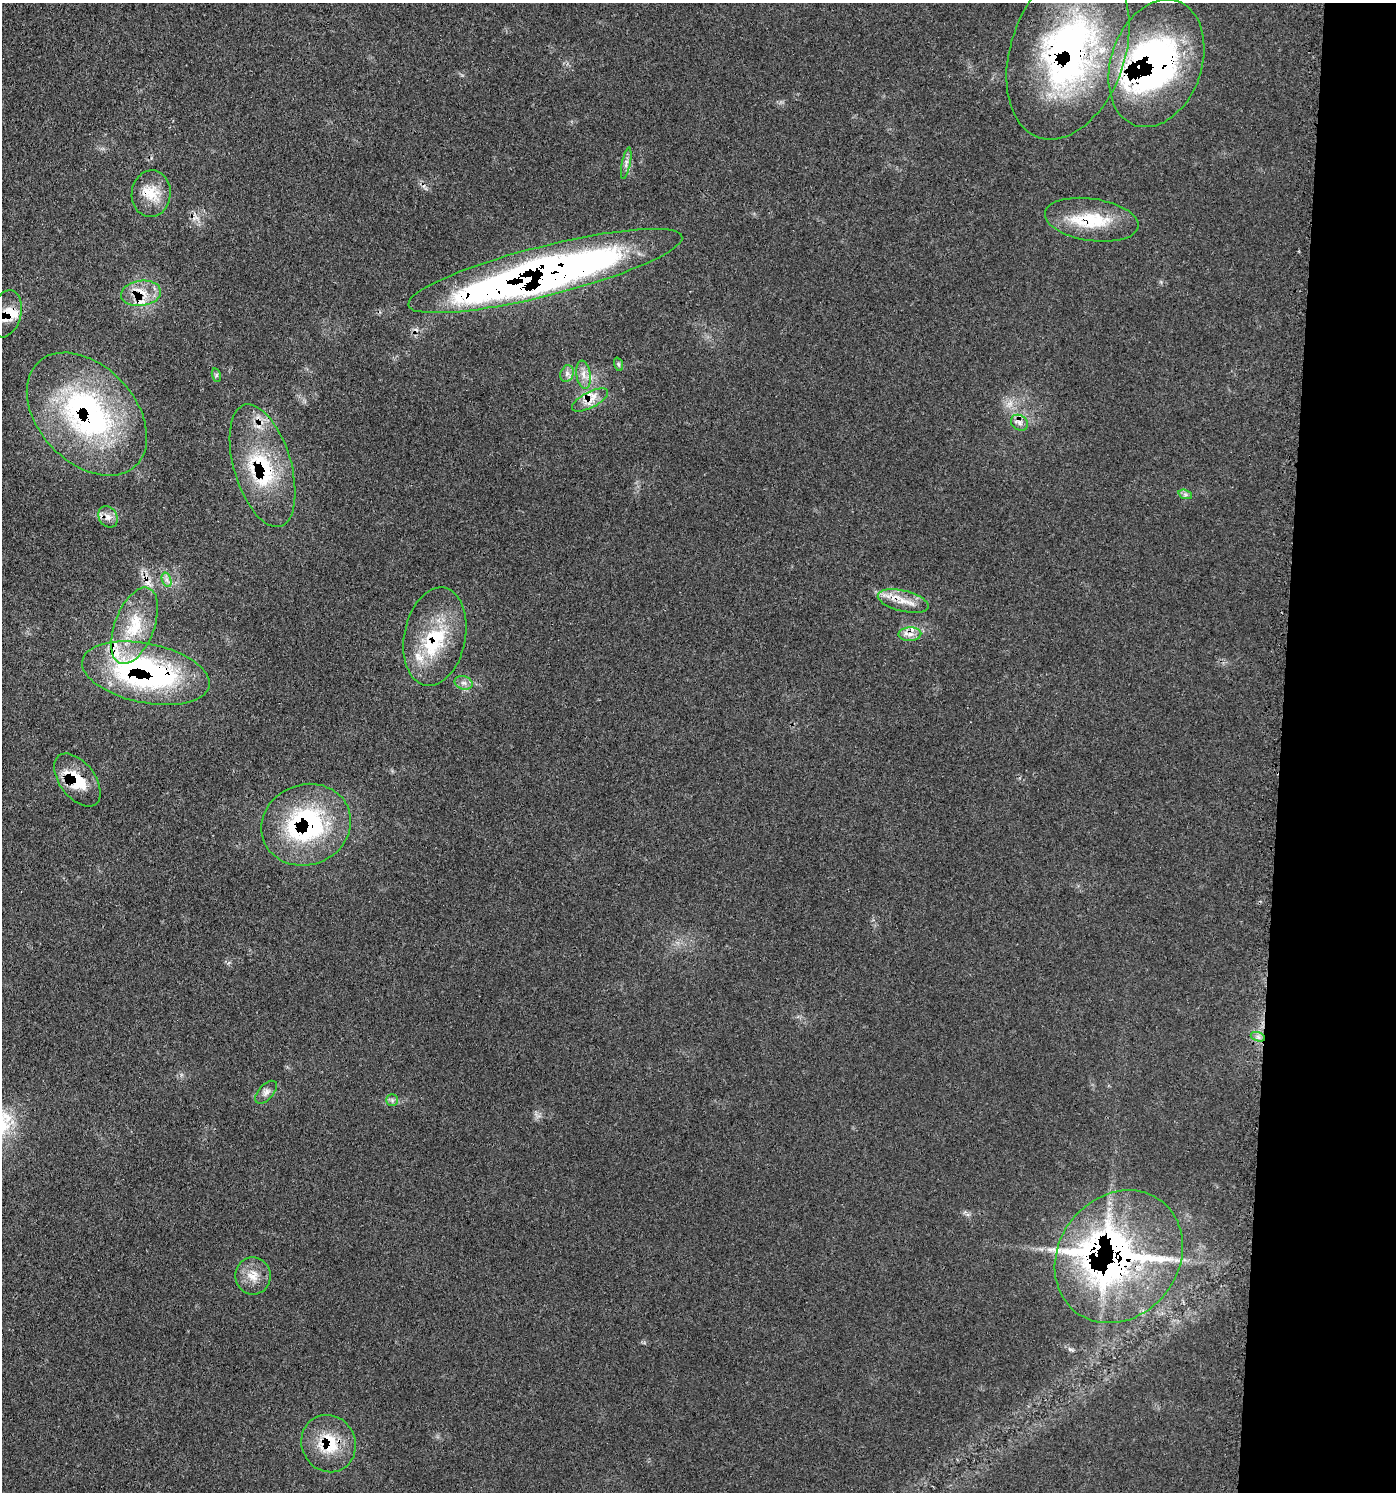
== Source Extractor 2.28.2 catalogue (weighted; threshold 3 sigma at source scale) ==
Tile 6 of 3 x 3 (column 3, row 2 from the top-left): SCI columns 3081-4474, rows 1571-3060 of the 4632 x 4608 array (HDU 1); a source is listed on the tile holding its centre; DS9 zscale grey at full resolution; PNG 1398 x 1494 px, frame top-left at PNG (2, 3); each listed source drawn as its Kron ellipse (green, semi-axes under 4 px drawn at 4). Shown black and unused: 8% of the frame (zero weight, under 3 of 4 exposures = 8% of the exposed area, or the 3 px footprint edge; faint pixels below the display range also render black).
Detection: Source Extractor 2.28.2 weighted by HDU 2 'WHT'; one run over the whole footprint, this tile lists its part. Background 0.13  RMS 0.0055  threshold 0.0246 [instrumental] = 3 sigma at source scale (4.5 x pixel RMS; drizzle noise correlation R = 1.50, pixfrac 1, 0.05/0.05 arcsec/px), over >= 5 px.
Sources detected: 44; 1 cosmic-ray / hot-pixel residue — neither listed nor drawn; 10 inside a brighter listed object's ellipse — not listed separately; the other 33 listed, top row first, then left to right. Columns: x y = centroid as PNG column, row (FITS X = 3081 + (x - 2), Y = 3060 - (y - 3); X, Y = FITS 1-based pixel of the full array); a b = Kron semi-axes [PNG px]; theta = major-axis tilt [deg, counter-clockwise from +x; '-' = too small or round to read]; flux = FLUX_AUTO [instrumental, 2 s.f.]
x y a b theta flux
1068 52 91 57 71 190
1156 63 66 45 71 200
626 163 16 4 79 2.5
151 194 23 19 84 13
1092 220 47 21 -8 29
545 271 141 25 14 490
141 293 20 12 8 11
6 314 24 15 74 12
618 364 7 4 -71 0.99
567 374 9 6 70 2.3
216 375 7 4 -73 1
584 375 14 7 -81 4.3
590 400 20 8 27 6.6
87 414 71 48 -47 130
1020 423 9 7 -36 2.7
262 466 63 28 -73 55
1185 494 7 4 -19 1.3
108 517 11 9 -57 3.9
167 580 7 4 -71 1.8
903 601 26 10 -14 9.6
135 626 40 19 69 28
910 634 11 7 2 3.4
435 637 50 30 79 38
146 673 65 29 -11 140
464 683 9 6 -15 2.7
77 780 30 17 -52 20
306 825 45 40 20 87
1258 1037 7 4 -19 1.6
266 1092 14 7 47 2.8
392 1100 6 6 - 1.3
1119 1257 70 60 51 220
253 1276 18 17 - 8.7
329 1444 29 26 -63 25
Overlapping masked pixels (flux is a lower limit): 19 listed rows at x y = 1068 52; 1156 63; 151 194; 1092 220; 545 271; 141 293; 6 314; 590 400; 87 414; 1020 423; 262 466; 108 517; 903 601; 435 637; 146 673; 77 780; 306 825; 1119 1257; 329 1444
Isophote crosses this tile's border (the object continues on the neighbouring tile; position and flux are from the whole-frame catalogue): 2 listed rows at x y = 1156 63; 6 314
Unlisted compact peaks at least as high as the median listed source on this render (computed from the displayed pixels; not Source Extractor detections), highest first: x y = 1070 1349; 1161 282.